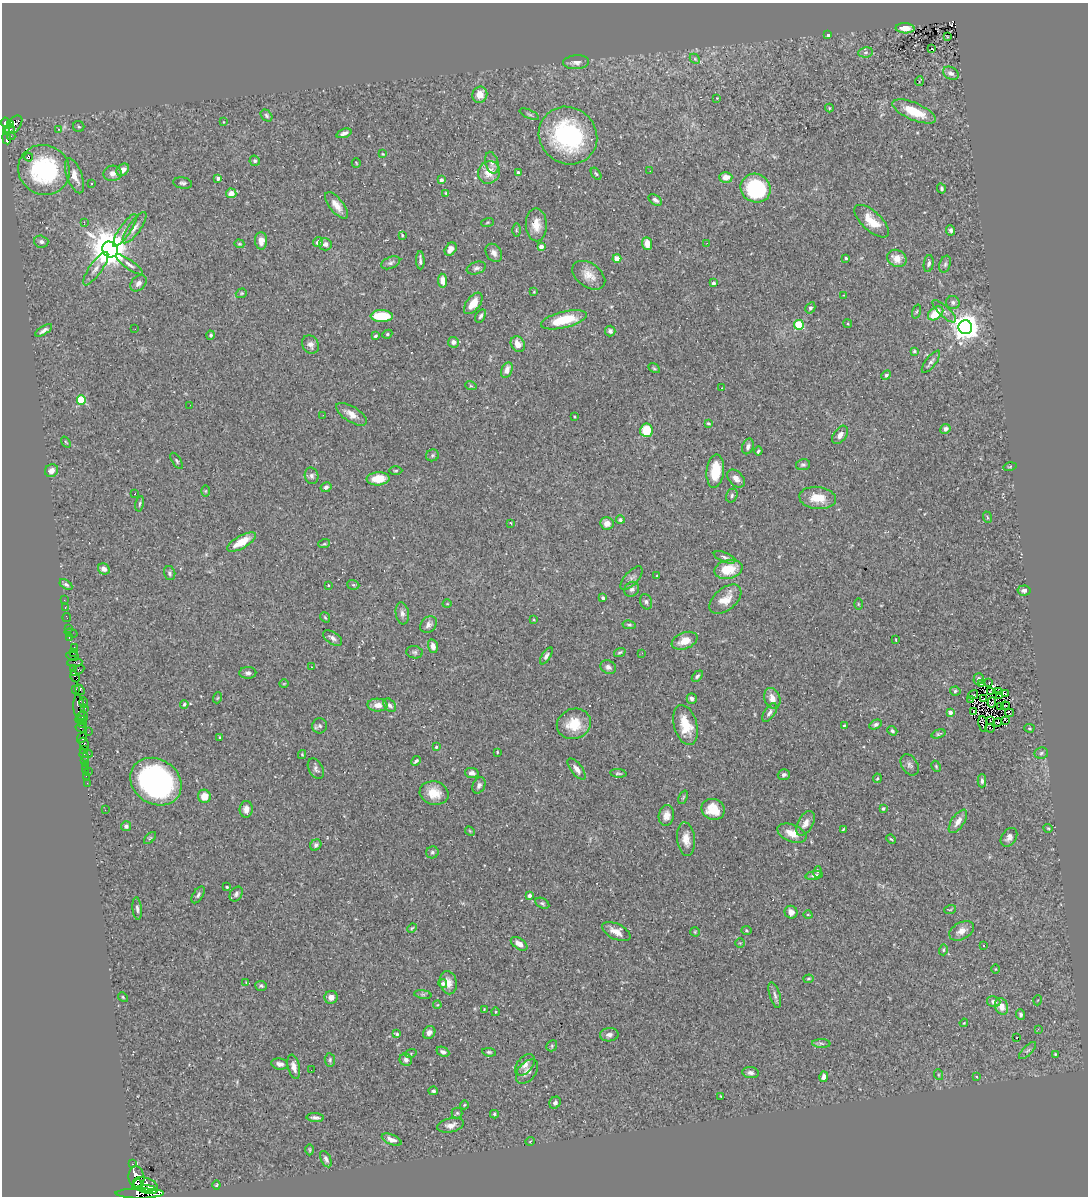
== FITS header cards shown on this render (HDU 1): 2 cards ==
NAXIS1  =                 1086
NAXIS2  =                 1194

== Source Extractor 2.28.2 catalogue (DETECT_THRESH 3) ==
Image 1086 x 1194 px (HDU 1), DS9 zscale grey, 1 PNG px = 1 image px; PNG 1090 x 1198 px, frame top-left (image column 1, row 1194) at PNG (2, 3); each listed source drawn as its Kron ellipse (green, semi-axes under 4 px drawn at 4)
Background 0.343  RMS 0.023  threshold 0.0685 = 3 sigma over >= 5 px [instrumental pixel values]
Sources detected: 378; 5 with non-positive FLUX_AUTO (blend fragments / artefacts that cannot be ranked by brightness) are neither listed nor drawn; the other 373 listed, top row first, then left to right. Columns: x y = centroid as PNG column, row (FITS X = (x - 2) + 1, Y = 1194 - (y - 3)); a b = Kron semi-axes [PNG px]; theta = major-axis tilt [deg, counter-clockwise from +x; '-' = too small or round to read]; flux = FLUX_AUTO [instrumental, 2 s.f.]
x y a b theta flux
905 28 9 5 -2 11
828 34 4 3 - 17
948 37 3 2 - 1.7
931 49 3 3 - 18
866 52 7 5 7 3.4
695 59 5 4 - 2.4
576 62 13 7 4 8.5
951 73 8 6 -29 6.2
919 81 5 2 - 1.3
480 95 8 7 - 16
717 98 2 2 - 0.83
829 108 4 4 - 1.8
914 111 23 8 -23 42
529 114 10 4 -24 2.8
266 115 7 5 -48 2.9
6 122 5 4 - 530
223 122 4 3 - 1
10 125 4 3 - 97
14 125 11 6 50 130
79 126 6 5 - 2.6
58 129 4 3 - 1.3
10 130 5 3 - 58
6 132 4 3 - 95
344 133 8 4 19 5.8
11 136 4 4 - 4.1
568 136 30 28 -40 210
7 138 6 3 -81 46
383 154 3 3 - 1.3
29 157 4 3 - 39
255 161 5 5 - 3.1
356 163 5 2 - 1.2
492 163 11 6 -75 7.4
44 170 26 24 -29 230
123 170 7 5 42 9.6
650 171 2 2 - 0.71
489 172 12 10 55 23
113 173 9 8 - 8.4
518 173 4 3 - 8.5
596 174 7 4 -54 2.2
74 176 18 7 -70 19
726 177 6 5 - 15
218 178 4 3 - 7.8
441 180 3 3 - 7.5
183 183 9 5 -9 3.7
91 184 2 2 - 1.3
756 188 15 14 - 120
942 188 5 4 - 2.7
231 193 5 5 - 13
446 193 4 4 - 1.9
655 200 7 4 -34 5
336 205 16 7 -51 15
872 221 21 9 -42 29
84 222 3 3 - 0.89
487 222 6 3 19 1.5
536 225 16 10 -88 20
135 228 18 6 55 10
125 230 19 5 56 11
516 230 6 4 -90 2.3
951 230 5 4 - 3.7
402 235 4 2 - 1.5
261 241 8 6 -89 12
41 242 7 6 - 4.5
318 242 5 4 - 6.2
647 243 6 5 - 16
707 243 3 2 - 3.4
239 244 5 4 - 1.8
325 244 6 6 - 6.2
541 247 4 4 - 15
110 249 8 7 - 4600
451 249 7 5 54 10
494 253 10 7 -55 7.6
617 258 4 4 - 17
846 258 3 3 - 2.1
897 258 10 8 -24 17
420 260 9 3 -88 3.8
391 263 10 6 22 4.2
929 263 9 5 81 4.6
129 264 16 4 -35 6.5
945 264 9 5 70 3.8
476 268 10 6 18 4.7
96 269 20 6 54 11
589 275 18 11 -36 19
443 281 7 4 -83 9.7
138 283 9 6 43 6.4
713 283 3 3 - 5.4
534 292 3 2 - 1.4
241 293 6 4 20 1.9
844 295 3 2 - 1
953 302 7 6 - 4.1
473 303 12 6 52 22
810 308 6 4 58 3.2
917 311 7 3 71 1.6
944 311 15 5 -43 6.8
936 313 8 6 38 35
382 316 11 6 -1 56
481 316 7 4 62 3.7
564 320 23 8 14 57
848 324 5 3 - 1.5
799 325 5 4 - 73
965 327 7 7 - 2000
135 329 3 2 - 1.1
44 330 9 4 32 5.5
610 331 5 5 - 5
387 334 5 4 - 2.2
211 335 4 4 - 3.3
375 336 4 3 - 2.6
453 342 5 5 - 6
518 344 8 6 -55 14
310 345 9 8 - 7.8
914 351 4 3 - 2.4
931 362 13 5 52 5.3
654 368 6 4 -30 2.2
507 370 8 5 67 12
886 375 5 4 - 3.2
471 386 6 3 -18 2.1
722 388 3 2 - 1.3
81 400 4 4 - 77
190 405 2 2 - 0.83
351 414 17 7 -32 14
323 415 3 2 - 1.3
574 417 3 3 - 1.6
708 423 3 3 - 2
945 429 5 5 - 5
646 430 7 6 - 37
840 435 10 6 55 8.2
66 442 6 3 -53 1.7
748 446 8 5 70 5.3
758 451 4 3 - 2.5
432 455 6 6 - 3
177 461 9 4 -57 2.9
803 465 7 5 11 3.4
1010 467 7 3 14 1.5
51 471 7 6 - 8.6
396 471 6 3 1 1.9
715 471 16 9 84 45
312 476 8 7 - 4.6
378 479 11 6 4 25
736 479 10 7 -45 9.9
326 487 5 5 - 4.5
205 491 6 4 90 1.7
135 494 2 2 - 4
732 495 7 5 65 3.4
818 498 18 11 -6 29
140 504 8 4 80 2.6
987 517 6 3 -71 1.8
620 520 4 3 - 2.8
511 523 3 2 - 2
607 523 6 6 - 12
242 542 16 6 30 29
324 544 6 3 18 1.8
725 557 11 5 -21 4.7
104 569 6 5 - 9
728 569 14 9 13 37
170 573 7 5 -75 3.6
657 576 3 2 - 1.4
632 578 15 6 48 6.3
66 585 7 4 -32 3.5
328 585 3 3 - 1.2
353 585 6 4 -21 2.6
632 589 8 7 - 5.6
1024 590 6 5 - 5.2
603 598 3 3 - 5.1
725 599 19 11 41 23
64 600 2 2 - 1.9
646 602 8 6 -70 4
447 604 4 3 - 1.1
858 604 5 3 - 1.4
65 607 3 3 - 8
402 613 11 6 -81 7
325 617 5 3 - 1.7
67 618 4 2 - 7
534 620 4 3 - 1.3
428 624 9 7 47 6.3
629 625 6 4 -9 2.4
68 628 4 3 - 22
71 633 7 2 -14 5
69 637 4 3 - 60
333 638 11 6 -33 6.4
896 640 3 2 - 1.1
684 641 13 8 22 20
433 646 7 5 -75 7.5
74 647 2 2 - 25
414 652 8 6 -7 3.6
620 652 6 3 19 2.1
73 653 3 2 - 11
642 653 3 2 - 2
72 656 6 3 -12 38
546 656 9 4 58 4.9
75 663 8 4 5 46
311 667 2 2 - 1
608 667 8 6 -27 5.3
73 669 3 2 - 15
77 671 7 3 30 130
248 673 8 6 0 4.4
697 676 6 4 46 3
75 677 6 3 -59 210
979 679 6 5 - 5.3
989 682 3 2 - 2.5
981 683 4 2 - 0.76
284 684 5 3 - 1.2
76 689 4 3 - 360
80 690 6 3 -49 180
955 691 5 4 - 2.5
998 691 2 2 - 1.3
990 692 4 2 - 0.87
1005 693 3 2 - 71
973 695 5 2 - 2
1000 695 3 2 - 1.1
217 698 5 3 - 1.3
692 698 5 5 - 5.1
772 698 11 8 -69 14
984 699 3 2 - 0.92
971 700 2 2 - 3.4
84 702 5 3 - 430
992 703 5 2 - 0.36
184 704 4 3 - 2
377 705 10 6 -2 13
390 705 7 5 -50 4.7
1005 706 4 2 - 0.2
1001 707 4 2 - 0.81
79 708 14 5 -82 360
85 708 2 2 - 12
770 712 10 5 56 6.5
950 712 4 3 - 11
974 712 4 2 - 2
1009 713 4 2 - 4.5
82 716 5 4 - 260
81 720 5 3 - 130
991 720 3 2 - 1.3
1006 720 3 2 - 4.5
998 722 4 2 - 0.12
83 723 3 3 - 170
574 724 17 15 19 37
876 724 6 4 29 3.7
983 724 8 2 -82 3.2
685 725 21 11 -74 40
320 726 7 7 - 3.5
844 726 4 3 - 2
81 728 6 3 -14 27
990 728 5 2 - 1.7
1029 728 5 4 - 1.7
892 731 5 4 - 2.8
88 732 3 2 - 2.8
938 734 7 4 18 2.4
82 737 6 4 52 190
220 737 4 3 - 1.7
84 743 6 3 -61 240
436 747 3 3 - 2
84 750 4 2 - 130
497 752 3 3 - 1.4
1041 753 7 5 10 3.1
88 754 4 3 - 9.3
302 754 4 3 - 1.4
84 756 6 3 -69 30
84 760 4 3 - 14
416 761 5 3 - 3.5
910 765 11 8 -56 6
85 766 3 2 - 22
936 766 6 4 -64 1.9
316 769 11 7 -62 5.3
577 769 12 5 -52 8.1
85 770 2 2 - 6.2
88 771 3 2 - 2.1
472 773 7 5 -9 5.7
618 773 8 3 -4 2.8
784 775 6 5 - 3.8
86 776 2 2 - 8.5
877 778 5 4 - 1.8
982 781 6 4 -90 3.7
156 782 27 22 -33 370
87 783 2 2 - 3.3
479 785 8 6 63 4.7
434 793 14 11 -14 25
204 796 7 6 - 20
683 797 7 3 67 1.8
246 809 8 6 87 9.5
713 809 12 10 -21 30
883 809 4 3 - 2
105 810 2 2 - 0.88
666 815 10 7 79 12
958 821 13 6 55 10
805 823 13 7 61 11
126 826 5 5 - 4.5
1048 828 4 3 - 1.3
843 829 3 3 - 1.3
470 831 5 4 - 1.4
792 833 15 8 -22 19
1009 837 10 7 56 6.3
150 838 7 4 44 2.3
686 839 17 9 -84 17
891 839 5 3 - 1.6
316 845 6 5 - 5.2
432 852 6 6 - 4
818 872 6 4 77 2.5
814 875 9 4 8 4.6
227 887 3 3 - 2.2
236 894 8 6 55 4
198 895 9 5 57 4
529 896 4 3 - 7.8
542 903 7 5 -28 2.7
137 909 11 4 -84 4.5
950 910 6 3 19 1.7
791 912 6 6 - 10
808 915 5 3 - 1.2
412 928 5 3 - 1.6
746 930 5 4 - 2
616 931 15 7 -26 15
962 931 13 8 29 11
695 932 5 4 - 1.9
740 943 5 5 - 1.9
519 944 9 5 -34 12
984 945 3 2 - 1.1
943 950 5 4 - 1.8
995 969 4 3 - 1.1
808 979 5 3 - 1.9
246 982 3 2 - 1.1
448 983 11 8 -77 12
443 984 4 4 - 5.8
261 986 6 5 - 2.6
423 994 9 4 -8 2.9
775 995 13 5 -73 5.3
123 997 5 4 - 1.9
331 997 6 6 - 11
1038 1000 5 3 - 1.2
994 1002 7 5 -15 6.7
437 1005 4 3 - 1.3
1001 1006 8 6 -71 15
484 1009 4 3 - 1.4
495 1012 4 3 - 1.2
1020 1014 5 4 - 3.7
964 1023 4 3 - 1.5
1038 1029 2 2 - 140
429 1033 7 5 45 5.9
397 1034 4 3 - 2.3
609 1035 9 6 2 6
1016 1038 3 2 - 1.4
821 1043 9 4 -1 3.2
552 1046 6 5 - 2.1
1027 1051 11 5 44 4.1
443 1052 7 4 -24 5
489 1052 7 4 -7 2.7
411 1053 6 4 20 1.6
1055 1054 4 3 - 1.5
330 1060 7 5 -83 2.8
406 1060 6 6 - 5.7
280 1064 8 5 -10 6.6
525 1065 12 7 51 8.4
294 1067 12 6 -77 8.8
311 1070 2 2 - 5.3
527 1072 14 9 51 9.3
750 1073 8 5 -8 5
939 1075 5 3 - 1.5
824 1077 5 4 - 7.8
976 1077 3 2 - 1.5
433 1091 4 4 - 3.1
721 1097 4 2 - 1.3
555 1103 6 5 - 4.7
464 1105 4 4 - 1.7
457 1113 5 5 - 2.4
494 1114 4 3 - 2.3
315 1117 9 4 -4 4.5
451 1125 14 7 11 9.5
392 1140 10 5 -23 8.2
530 1141 5 3 - 1.1
310 1150 6 4 90 2
326 1159 9 5 -64 4.4
132 1163 4 2 - 5.1
136 1177 11 8 -81 3200
137 1184 6 3 47 770
145 1184 12 6 -14 1000
216 1185 4 4 - 1.6
148 1189 10 4 -7 1300
140 1193 24 5 0 2000
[5 non-positive-flux detections neither listed nor drawn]